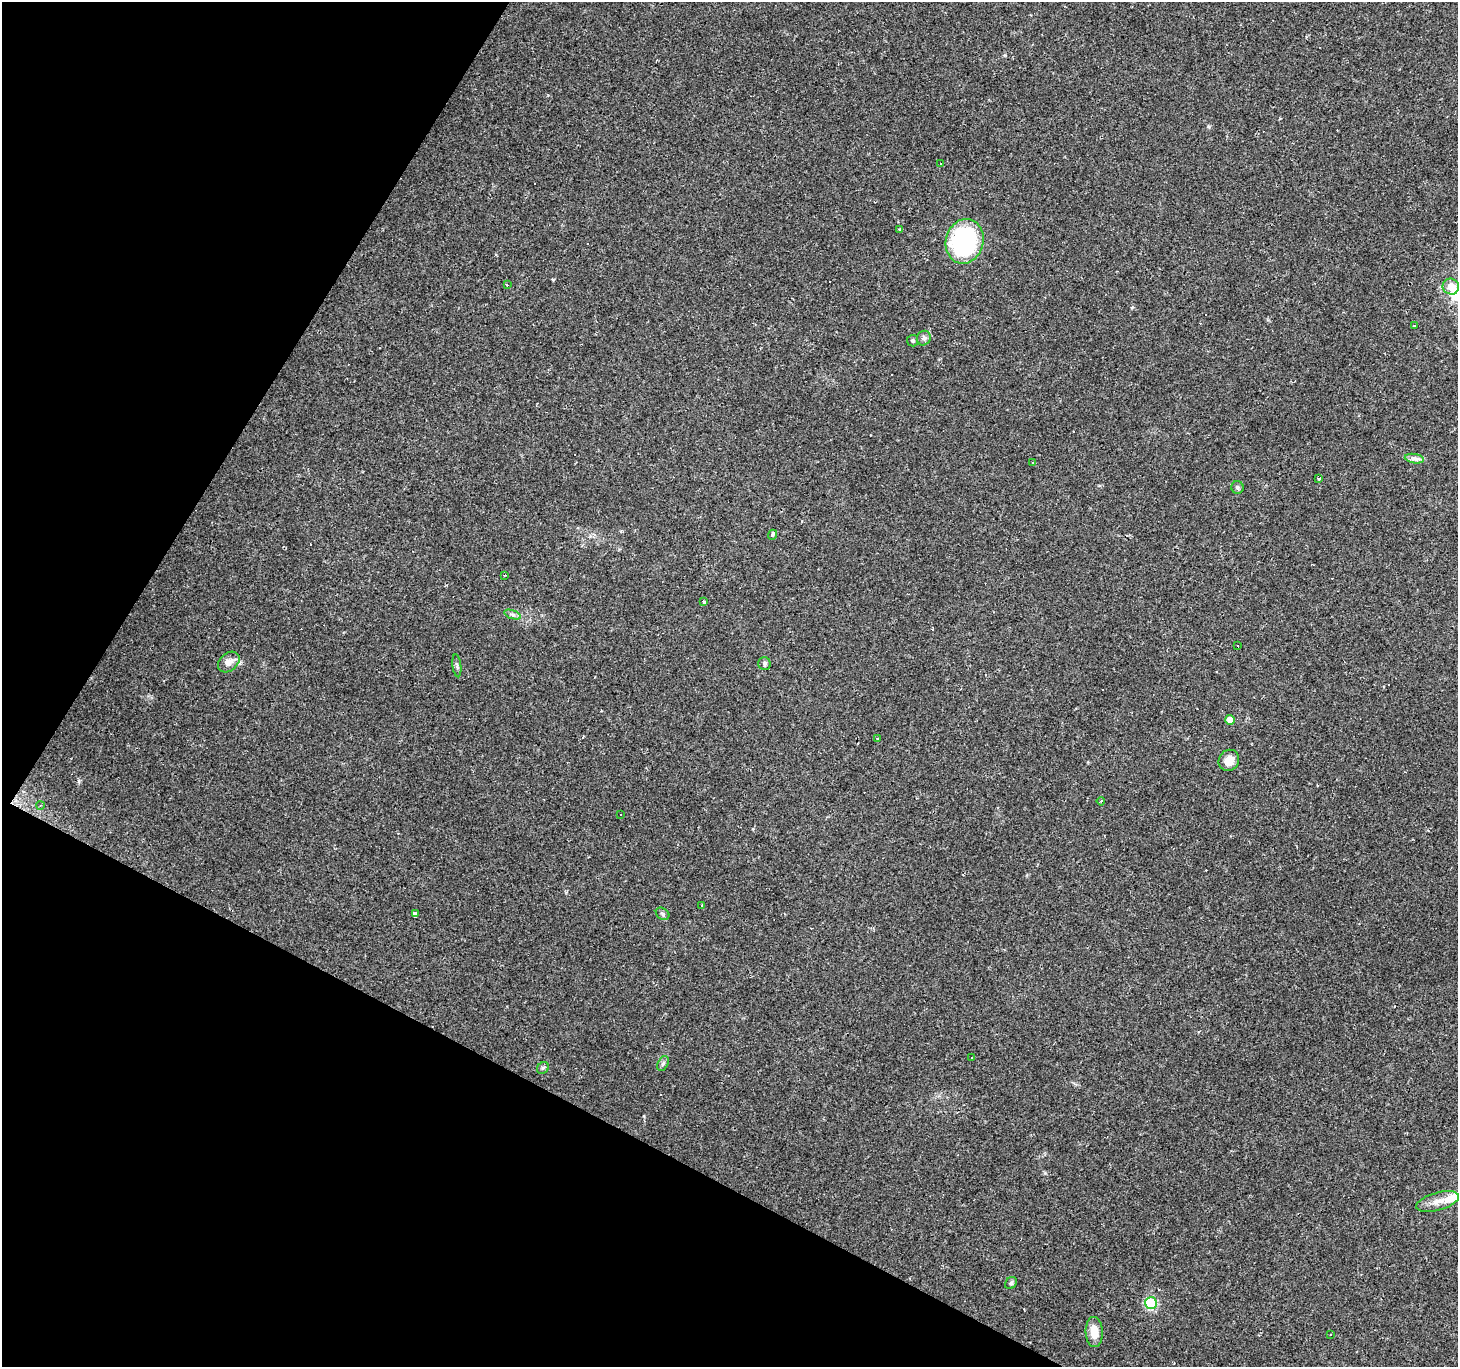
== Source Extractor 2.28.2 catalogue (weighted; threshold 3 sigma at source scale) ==
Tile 9 of 4 x 4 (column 1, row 3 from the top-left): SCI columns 2-1457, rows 1622-2986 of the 5824 x 5906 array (HDU 1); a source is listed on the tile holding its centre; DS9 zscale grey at full resolution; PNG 1460 x 1369 px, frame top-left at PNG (2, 2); each listed source drawn as its Kron ellipse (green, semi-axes under 4 px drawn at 4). Shown black and unused: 26% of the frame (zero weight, under 2 of 3 exposures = <1% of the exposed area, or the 3 px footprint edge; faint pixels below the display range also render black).
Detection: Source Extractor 2.28.2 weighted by HDU 2 'WHT'; one run over the whole footprint, this tile lists its part. Background 0.0856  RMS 0.0063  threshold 0.0282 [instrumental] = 3 sigma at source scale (4.5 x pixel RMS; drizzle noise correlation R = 1.50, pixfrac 1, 0.0396/0.0396 arcsec/px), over >= 5 px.
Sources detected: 59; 22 cosmic-ray / hot-pixel residue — neither listed nor drawn; the other 37 listed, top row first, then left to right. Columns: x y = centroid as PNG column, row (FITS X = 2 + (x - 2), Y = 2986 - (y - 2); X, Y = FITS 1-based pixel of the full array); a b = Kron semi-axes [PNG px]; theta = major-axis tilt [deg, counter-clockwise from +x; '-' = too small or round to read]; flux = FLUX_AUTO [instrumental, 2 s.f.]
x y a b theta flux
941 163 3 3 - 2.4
900 229 4 3 - 4.2
965 241 22 19 74 80
507 285 3 2 - 0.94
1451 287 8 8 - 6.2
1414 326 3 3 - 1
924 338 7 6 - 2
913 341 6 5 - 1.1
1414 459 9 4 -9 2.1
1032 462 3 2 - 0.56
1319 478 4 3 - 2.8
1237 487 6 6 - 1.1
772 535 5 3 - 4
505 575 3 2 - 0.64
703 602 4 4 - 1.6
513 615 9 4 -19 1.4
1237 646 3 3 - 5.3
229 662 12 8 42 4.2
764 663 6 6 - 1.2
457 666 11 2 -83 1.1
1230 720 5 5 - 5.8
877 738 4 3 - 0.81
1229 760 11 10 - 6.5
1101 801 4 3 - 0.66
40 805 4 3 - 0.5
620 815 3 3 - 1.1
702 905 3 3 - 0.89
416 914 4 3 - 8.4
663 914 7 5 -38 1.3
971 1058 3 2 - 0.6
663 1063 8 5 62 1.4
543 1068 6 5 - 1.2
1438 1201 22 9 15 7.7
1011 1283 6 5 - 1
1151 1303 6 6 - 48
1094 1332 15 8 -87 8.5
1331 1334 3 3 - 0.51